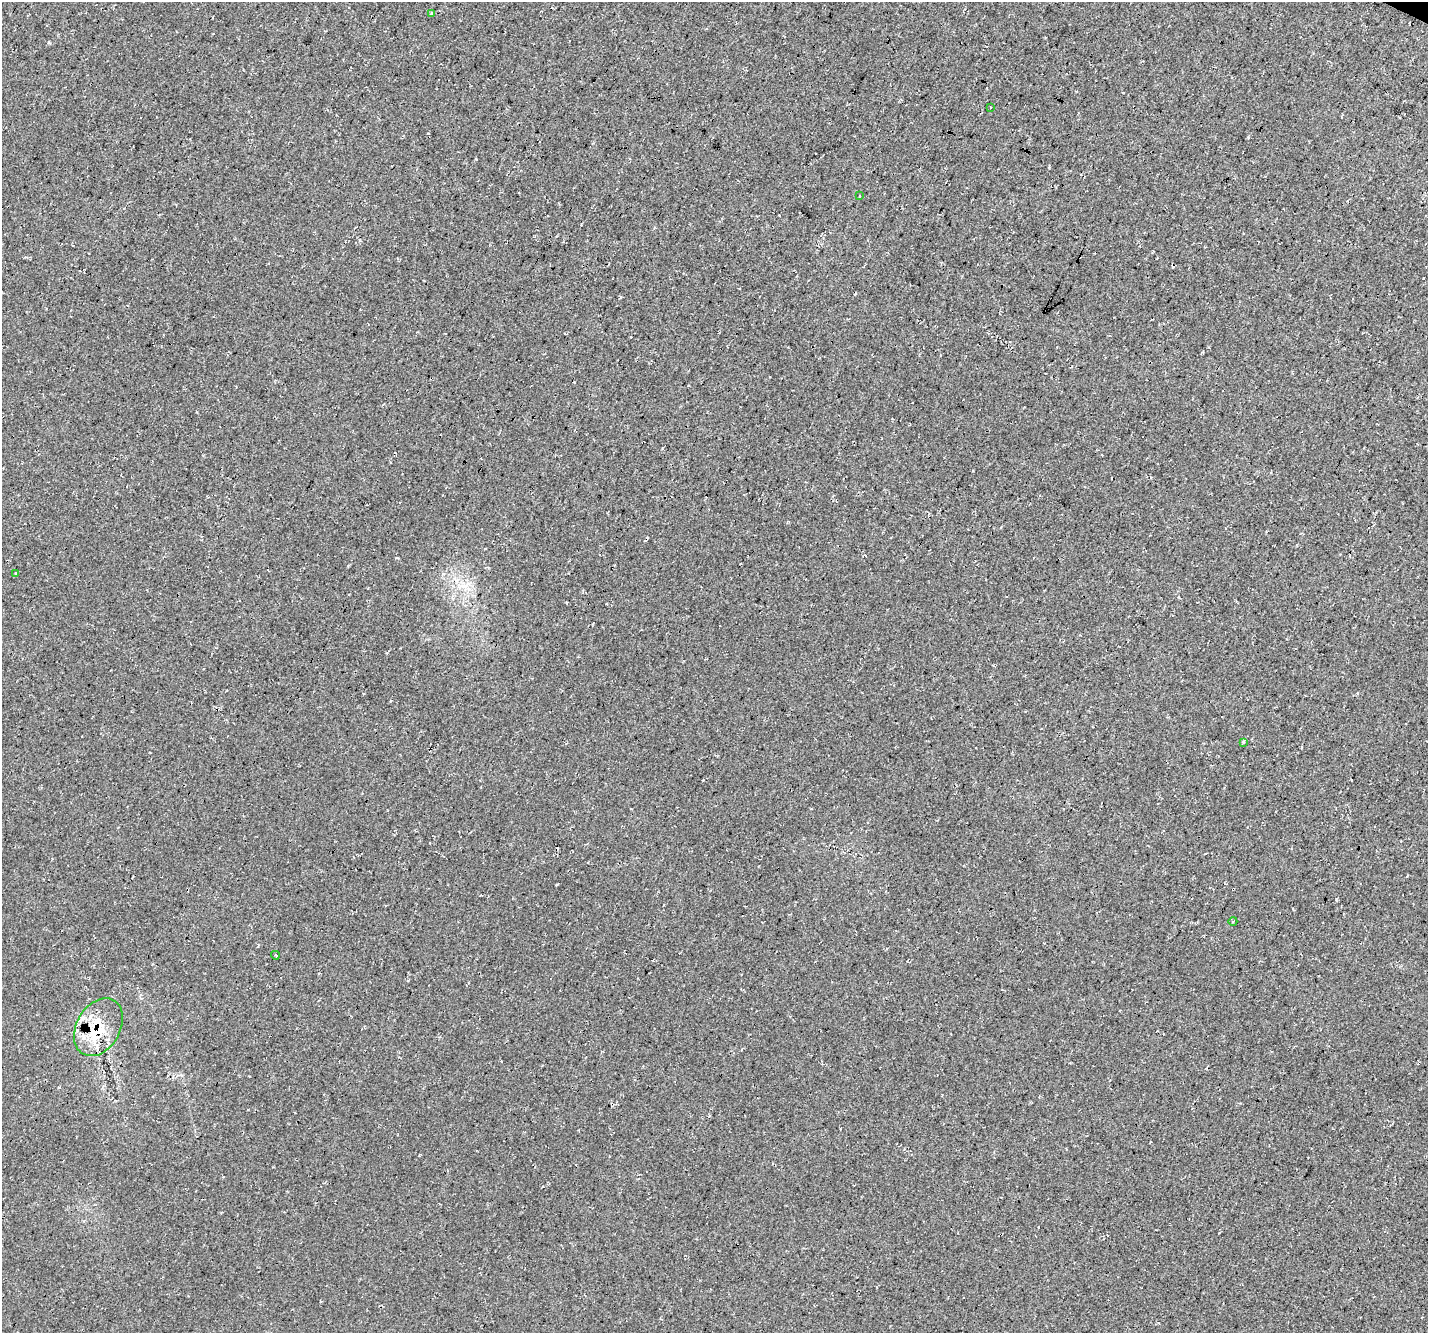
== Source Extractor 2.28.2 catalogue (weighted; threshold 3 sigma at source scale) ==
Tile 10 of 4 x 4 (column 2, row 3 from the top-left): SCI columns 1456-2881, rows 1583-2913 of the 5769 x 5892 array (HDU 1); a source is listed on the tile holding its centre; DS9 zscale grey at full resolution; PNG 1430 x 1335 px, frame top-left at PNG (2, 2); each listed source drawn as its Kron ellipse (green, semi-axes under 4 px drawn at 4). Shown black and unused: <1% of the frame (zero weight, under 3 of 4 exposures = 5% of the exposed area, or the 3 px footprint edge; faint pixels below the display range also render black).
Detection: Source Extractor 2.28.2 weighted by HDU 2 'WHT'; one run over the whole footprint, this tile lists its part. Background 0.0391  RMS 0.0096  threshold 0.0434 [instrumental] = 3 sigma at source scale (4.5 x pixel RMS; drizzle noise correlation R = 1.50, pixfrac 1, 0.0396/0.0396 arcsec/px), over >= 5 px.
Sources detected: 10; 2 cosmic-ray / hot-pixel residue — neither listed nor drawn; the other 8 listed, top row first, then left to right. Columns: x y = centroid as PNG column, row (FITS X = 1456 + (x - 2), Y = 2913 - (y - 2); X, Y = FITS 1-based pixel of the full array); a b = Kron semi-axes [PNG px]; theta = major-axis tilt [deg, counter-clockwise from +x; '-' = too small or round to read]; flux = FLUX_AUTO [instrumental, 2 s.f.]
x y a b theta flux
432 13 3 3 - 3
990 107 3 2 - 0.88
859 196 3 2 - 0.7
16 574 4 3 - 0.97
1243 742 4 4 - 1.3
1233 921 4 3 - 0.81
275 955 4 3 - 0.93
98 1027 31 22 60 41
Overlapping masked pixels (flux is a lower limit): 1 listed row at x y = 98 1027